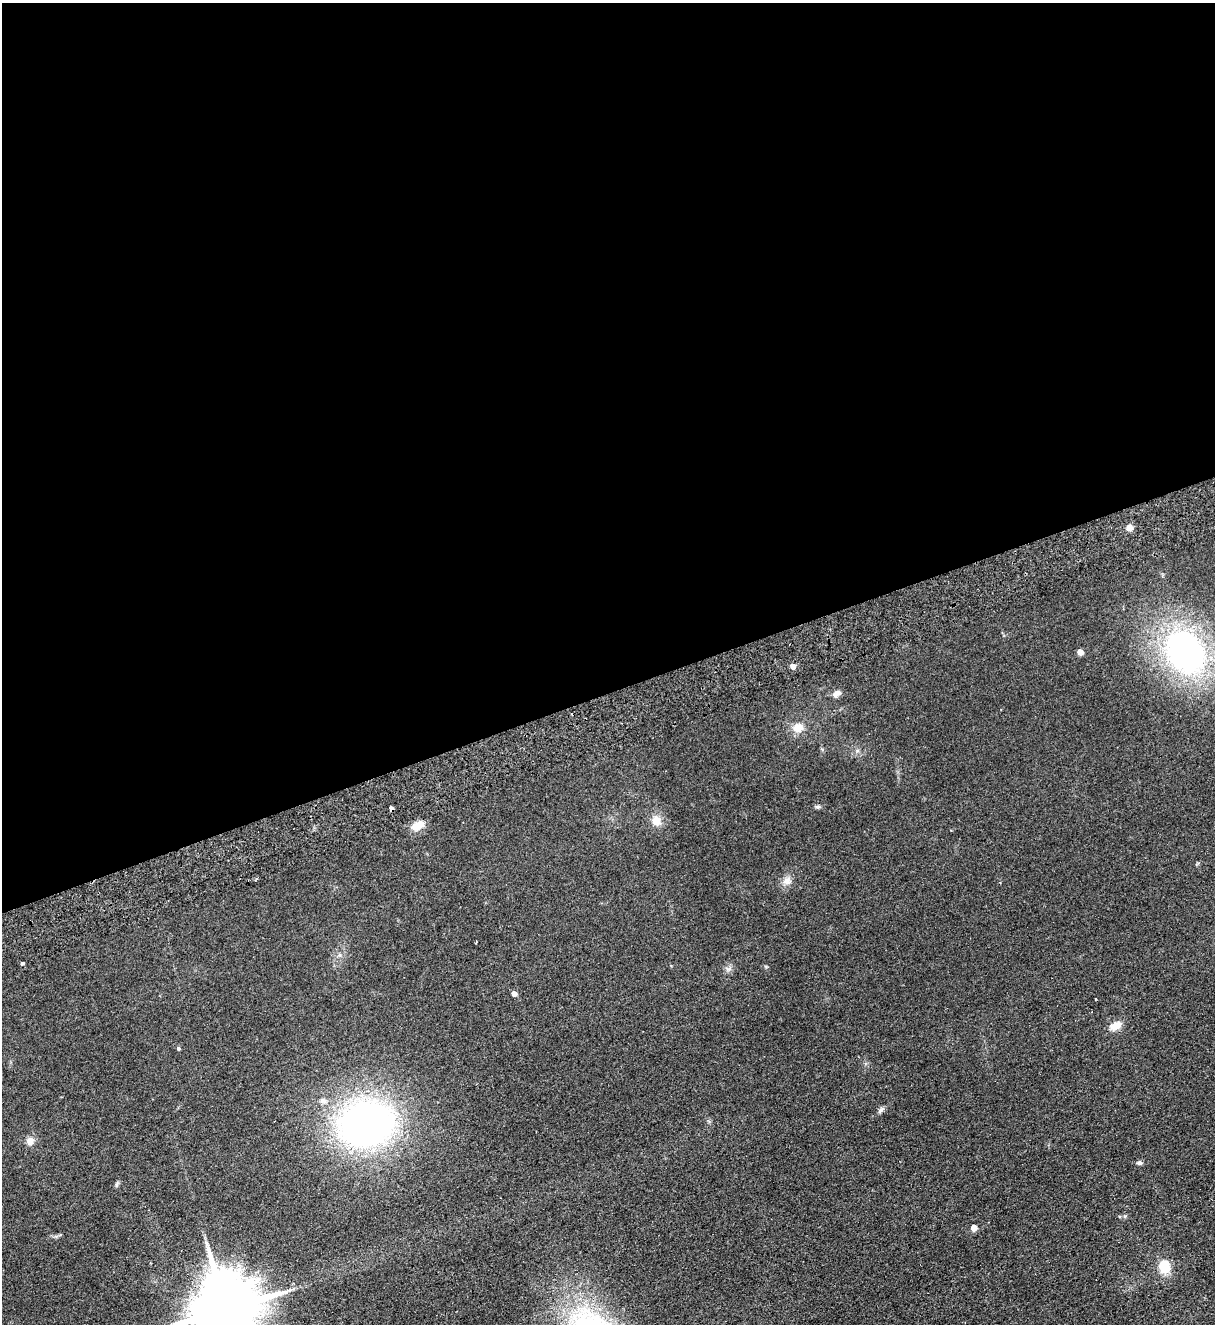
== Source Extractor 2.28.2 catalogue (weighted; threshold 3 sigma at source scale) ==
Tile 2 of 4 x 4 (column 2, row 1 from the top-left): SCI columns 1506-2718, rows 4024-5345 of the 5314 x 5400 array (HDU 1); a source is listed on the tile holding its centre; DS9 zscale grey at full resolution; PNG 1217 x 1326 px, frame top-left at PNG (2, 3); no overlay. Shown black and unused: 52% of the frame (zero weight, under 2 of 3 exposures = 3% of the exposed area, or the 3 px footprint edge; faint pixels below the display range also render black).
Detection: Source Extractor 2.28.2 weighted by HDU 2 'WHT'; one run over the whole footprint, this tile lists its part. Background 0.0777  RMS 0.01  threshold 0.0467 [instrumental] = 3 sigma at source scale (4.5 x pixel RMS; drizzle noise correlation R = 1.50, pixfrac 1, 0.05/0.05 arcsec/px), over >= 5 px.
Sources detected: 25; all 25 listed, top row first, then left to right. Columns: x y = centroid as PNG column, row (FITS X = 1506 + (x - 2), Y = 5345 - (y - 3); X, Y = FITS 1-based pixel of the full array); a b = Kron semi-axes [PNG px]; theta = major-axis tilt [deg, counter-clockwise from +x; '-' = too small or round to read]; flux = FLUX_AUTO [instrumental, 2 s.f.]
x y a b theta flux
1129 528 4 4 - 17
1080 652 4 4 - 13
1185 652 43 34 -55 280
793 666 5 4 - 7.7
837 694 11 7 29 4.4
798 728 13 11 18 11
817 807 7 4 1 1.7
391 808 5 3 - 36
656 821 12 10 -72 11
418 825 16 9 23 11
787 881 11 10 - 6
476 942 3 2 - 0.85
22 963 4 3 - 2.8
729 969 7 4 19 2.2
514 994 4 4 - 8.1
1115 1026 14 9 27 10
178 1049 4 4 - 1.5
881 1110 10 5 46 2.9
366 1123 45 36 13 420
30 1141 10 9 - 5.8
1140 1163 6 5 - 2.3
117 1184 9 3 69 1.5
974 1228 4 4 - 14
1164 1267 16 12 -80 19
226 1309 21 16 -80 11000
Overlapping masked pixels (flux is a lower limit): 1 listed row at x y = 391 808
Isophote crosses this tile's border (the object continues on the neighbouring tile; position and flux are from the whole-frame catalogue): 1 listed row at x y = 226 1309